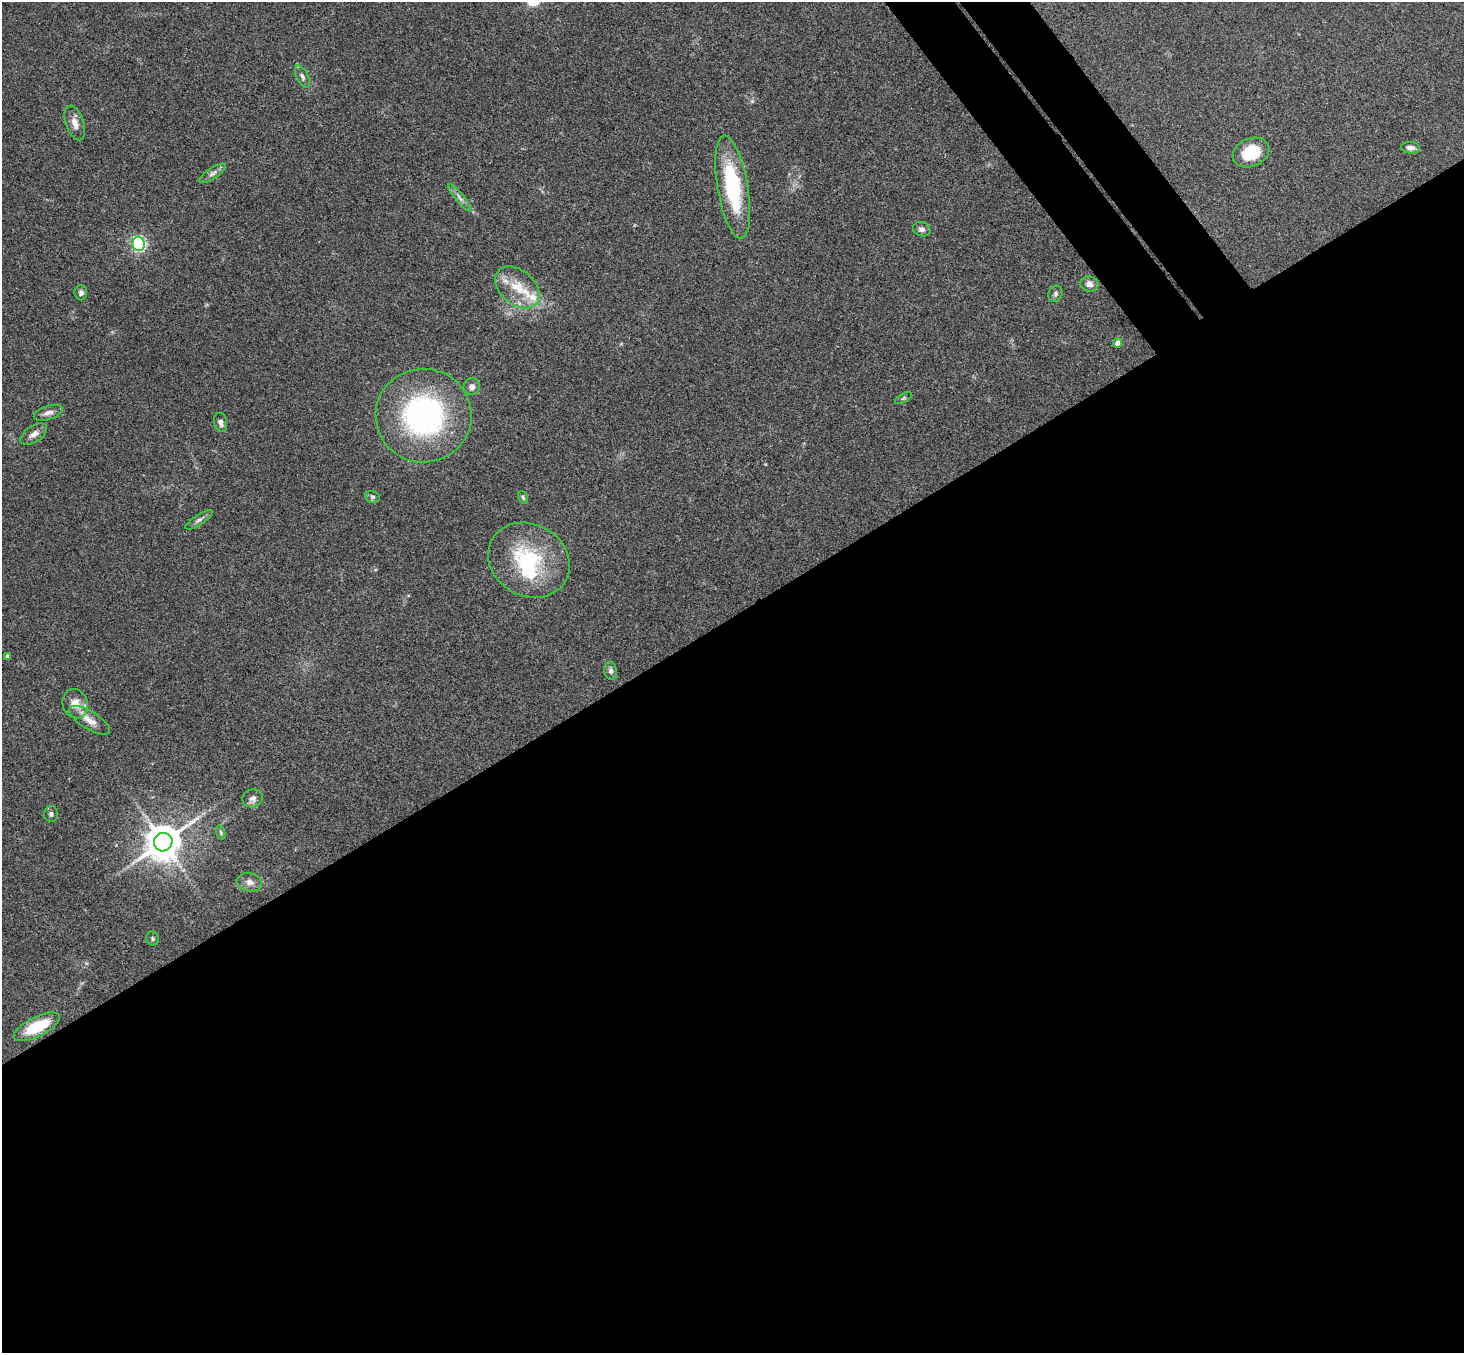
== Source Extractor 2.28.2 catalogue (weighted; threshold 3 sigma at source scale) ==
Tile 15 of 4 x 4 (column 3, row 4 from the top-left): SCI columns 2975-4436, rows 331-1681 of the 5947 x 5928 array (HDU 1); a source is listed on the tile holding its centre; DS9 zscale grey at full resolution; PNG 1466 x 1355 px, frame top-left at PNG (2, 2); each listed source drawn as its Kron ellipse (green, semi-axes under 4 px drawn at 4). Shown black and unused: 57% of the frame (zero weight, under 3 of 4 exposures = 6% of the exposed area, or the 3 px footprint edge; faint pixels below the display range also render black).
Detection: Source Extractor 2.28.2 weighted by HDU 2 'WHT'; one run over the whole footprint, this tile lists its part. Background 0.201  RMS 0.0082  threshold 0.0371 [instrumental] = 3 sigma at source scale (4.5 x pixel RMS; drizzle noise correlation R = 1.50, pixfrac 1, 0.05/0.05 arcsec/px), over >= 5 px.
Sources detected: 40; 2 inside a brighter object's white glare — neither listed nor drawn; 3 inside a brighter listed object's ellipse — not listed separately; the other 35 listed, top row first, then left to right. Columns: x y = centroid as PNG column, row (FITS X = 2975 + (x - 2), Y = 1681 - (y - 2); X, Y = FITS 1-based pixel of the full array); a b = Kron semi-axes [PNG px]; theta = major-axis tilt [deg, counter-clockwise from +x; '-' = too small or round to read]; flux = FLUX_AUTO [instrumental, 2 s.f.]
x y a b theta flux
302 77 12 5 -63 2.9
75 123 18 8 -71 6.5
1411 148 9 5 -6 3.9
1251 152 19 14 24 30
212 173 15 5 34 3.7
733 187 52 15 -80 77
460 198 17 4 -51 3.6
922 229 9 7 -16 3.1
139 244 7 6 - 190
1089 284 9 7 -11 4.9
517 287 25 17 -40 22
81 293 7 6 - 2.8
1055 294 8 6 66 2.3
1118 343 5 4 - 6.9
472 387 8 8 - 3.6
903 398 9 4 27 1.3
48 413 15 7 18 4.6
424 416 48 47 - 180
221 422 10 6 -79 3.7
34 434 15 8 34 5.3
373 497 7 5 -14 1.7
523 497 7 4 -64 1.2
199 520 16 5 33 3.1
529 560 42 36 -30 72
7 656 4 4 - 1.5
611 671 9 6 -82 3
75 704 15 12 -68 11
89 720 23 9 -32 9.3
253 798 10 9 - 4.1
51 814 8 7 - 2.2
221 832 7 4 -71 1.3
163 842 9 9 - 1900
250 882 13 9 -11 4.7
153 938 7 6 - 1.5
37 1027 25 10 27 33